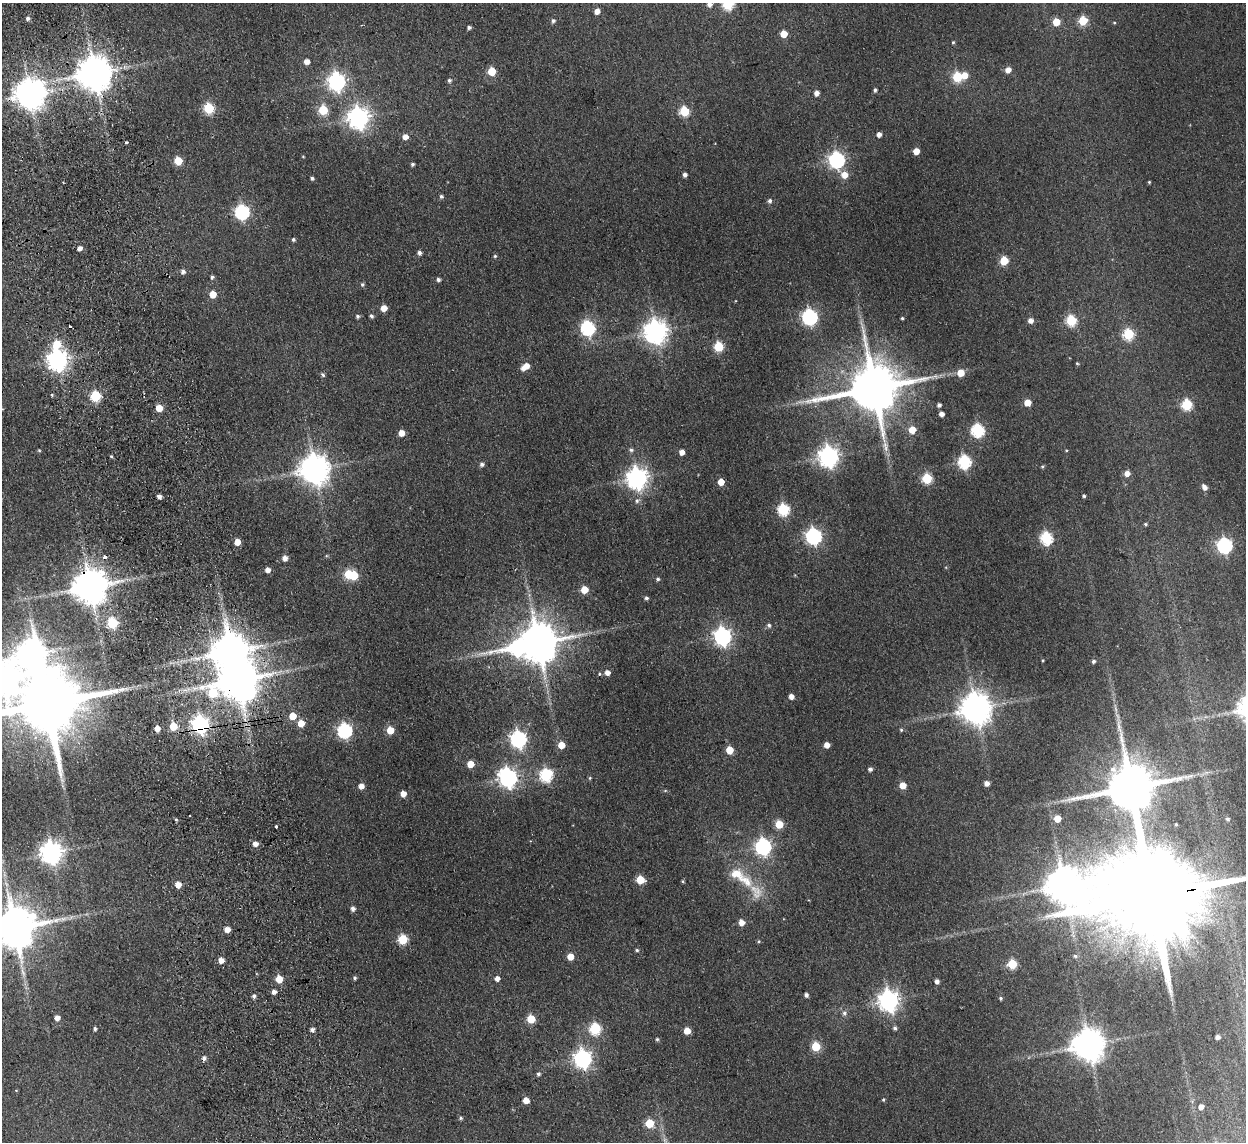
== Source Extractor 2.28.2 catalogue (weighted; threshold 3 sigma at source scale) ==
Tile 11 of 4 x 4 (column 3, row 3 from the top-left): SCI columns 2543-3786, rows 1294-2433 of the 5083 x 4981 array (HDU 1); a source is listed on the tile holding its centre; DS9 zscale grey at full resolution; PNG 1248 x 1144 px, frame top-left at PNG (2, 3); no overlay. Shown black and unused: <1% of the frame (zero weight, under 2 of 3 exposures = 3% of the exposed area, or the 3 px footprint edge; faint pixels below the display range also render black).
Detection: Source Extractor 2.28.2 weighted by HDU 2 'WHT'; one run over the whole footprint, this tile lists its part. Background 0.165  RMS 0.014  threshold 0.0629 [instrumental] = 3 sigma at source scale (4.5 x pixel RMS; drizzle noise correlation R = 1.50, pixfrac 1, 0.05/0.05 arcsec/px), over >= 5 px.
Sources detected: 204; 4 inside a brighter object's white glare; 3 cosmic-ray / hot-pixel residue — not listed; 1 inside a brighter listed object's ellipse — not listed separately; the other 196 listed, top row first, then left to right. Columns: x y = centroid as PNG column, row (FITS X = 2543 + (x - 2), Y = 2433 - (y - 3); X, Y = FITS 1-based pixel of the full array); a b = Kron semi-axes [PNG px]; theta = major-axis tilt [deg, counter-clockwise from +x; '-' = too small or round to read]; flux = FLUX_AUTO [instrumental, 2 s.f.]
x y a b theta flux
709 4 5 5 - 5.3
727 4 6 6 - 120
597 11 5 5 - 8.1
28 18 5 4 - 3.4
553 21 5 4 - 3.1
1083 21 5 5 - 48
1056 22 5 5 - 27
469 28 4 4 - 2.6
784 34 5 5 - 23
953 42 4 4 - 1.4
307 61 5 5 - 8.1
1008 70 6 5 - 8.8
492 71 5 5 - 29
94 73 9 9 - 3100
964 75 6 6 - 13
957 77 6 5 - 58
449 80 5 4 - 2.5
337 82 7 7 - 440
875 90 5 4 - 2.6
816 93 5 5 - 6.6
30 94 9 9 - 2100
209 108 6 5 - 80
323 110 5 5 - 59
684 111 5 5 - 69
358 118 8 7 - 820
879 134 4 4 - 5.4
405 137 5 5 - 8.2
126 142 3 3 - 3
916 151 5 5 - 15
837 160 7 6 - 320
178 161 5 5 - 37
413 164 4 4 - 2.3
685 175 4 4 - 4.1
844 175 7 6 - 15
312 178 3 3 - 2.3
1149 182 3 3 - 1.3
441 196 5 5 - 2.5
770 201 6 5 - 3.5
242 212 6 6 - 220
293 239 4 4 - 2.2
79 248 4 4 - 6.1
419 253 5 4 - 3.8
495 256 4 4 - 1.6
1004 261 5 5 - 48
183 271 6 5 - 4.1
212 277 5 4 - 2.3
438 280 4 4 - 3.3
362 285 5 5 - 2.2
213 294 5 5 - 17
384 308 5 5 - 14
358 316 4 4 - 2.7
371 316 5 4 - 2.6
810 317 7 6 - 300
902 318 3 3 - 1.5
1030 320 5 5 - 6.7
1071 320 6 5 - 91
588 328 7 6 - 220
655 332 8 7 - 1100
1128 334 6 5 - 88
56 344 9 7 68 31
718 347 5 5 - 72
57 360 7 7 - 770
1077 363 4 4 - 1.4
525 366 9 5 35 15
961 373 5 5 - 23
323 375 6 4 -46 2.2
874 388 15 13 11 7900
52 395 4 3 - 1.4
95 396 6 5 - 97
1027 403 5 5 - 20
1187 404 6 5 - 100
939 405 4 4 - 3.2
159 408 5 5 - 21
942 414 4 4 - 6.5
912 430 5 5 - 20
978 430 6 6 - 170
401 433 5 5 - 14
886 448 11 5 -88 5.5
39 450 4 4 - 1.4
631 450 5 5 - 2.7
682 452 4 4 - 8.3
111 456 4 3 - 1.5
829 457 7 7 - 690
964 462 6 6 - 170
482 464 5 5 - 3.5
1042 466 5 4 - 1.7
314 469 9 9 - 1900
1127 473 5 5 - 8.7
637 478 8 7 - 800
927 478 5 5 - 77
721 482 5 5 - 14
1204 487 7 5 -59 6
159 496 4 3 - 4.8
1084 496 3 3 - 2
637 501 6 6 - 3.4
783 510 6 6 - 130
1145 524 4 4 - 1.6
813 536 7 6 - 330
1046 538 6 6 - 140
237 542 5 4 - 15
1224 545 7 6 - 280
285 558 5 5 - 6.7
267 570 5 4 - 6.9
348 574 5 5 - 44
658 579 5 4 - 2.4
90 586 10 9 - 3200
584 590 5 5 - 25
646 598 5 4 - 2.6
112 623 5 5 - 90
769 625 5 5 - 2.6
722 636 7 7 - 460
538 643 11 10 - 4600
31 654 12 10 -83 1700
1093 661 4 4 - 2.7
607 672 5 5 - 7.1
2 678 11 10 - 2200
238 680 11 9 22 4200
213 693 15 12 42 85
791 696 5 4 - 7.5
48 703 21 15 11 16000
976 708 9 9 - 2300
292 716 5 5 - 23
301 723 5 5 - 18
200 725 7 6 - 400
173 726 5 5 - 33
157 728 4 4 - 8.3
390 730 5 5 - 24
901 730 5 5 - 1.6
344 731 7 7 - 210
518 739 7 6 - 350
561 745 5 5 - 20
827 745 4 4 - 10
729 750 5 5 - 26
470 764 5 5 - 21
870 769 5 4 - 3.4
546 775 7 6 - 150
508 778 8 7 - 560
590 778 5 3 - 1.4
986 783 5 5 - 6.5
903 785 5 5 - 19
361 786 5 5 - 9
1131 787 14 14 - 7400
403 794 5 5 - 12
189 816 2 2 - 1.3
176 819 4 3 - 1.5
1057 819 5 5 - 20
1227 819 5 4 - 2.3
779 824 5 5 - 35
1176 824 3 2 - 1.4
276 826 3 3 - 3.7
255 844 5 5 - 7.8
763 847 7 6 - 330
51 852 8 7 - 910
640 880 5 5 - 38
682 881 5 3 - 1.5
746 881 23 13 -42 32
178 885 5 5 - 13
1065 886 20 10 -27 3300
1154 896 46 20 8 48000
353 908 5 4 - 4.8
741 922 5 5 - 11
14 928 12 11 - 5200
227 929 5 5 - 11
402 939 5 5 - 66
637 950 4 4 - 1.9
570 957 5 5 - 17
221 960 5 5 - 9.6
1012 964 5 5 - 57
355 978 4 4 - 2.1
497 978 5 5 - 6.4
279 979 5 5 - 23
937 981 4 4 - 5.1
274 992 5 4 - 5.4
806 995 4 4 - 3.8
254 996 5 4 - 3.3
1001 998 4 4 - 1.8
888 1000 8 7 - 770
844 1013 6 5 - 3.2
57 1018 5 4 - 7.7
531 1019 5 5 - 41
895 1028 5 4 - 2.5
95 1029 4 4 - 2.6
312 1029 4 4 - 4.4
595 1029 6 6 - 110
687 1031 5 5 - 17
1217 1037 4 4 - 4.6
657 1039 4 4 - 1.8
1088 1045 9 9 - 2300
816 1047 5 5 - 60
583 1059 7 7 - 510
538 1074 5 4 - 2.6
526 1100 5 5 - 12
883 1100 4 3 - 1.5
1201 1107 5 4 - 8.2
461 1118 5 4 - 2.1
649 1123 5 5 - 42
Overlapping masked pixels (flux is a lower limit): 4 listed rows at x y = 90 586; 238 680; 200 725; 1154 896
Isophote crosses this tile's border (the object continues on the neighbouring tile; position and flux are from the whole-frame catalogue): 6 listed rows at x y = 709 4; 727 4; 2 678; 48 703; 1154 896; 14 928